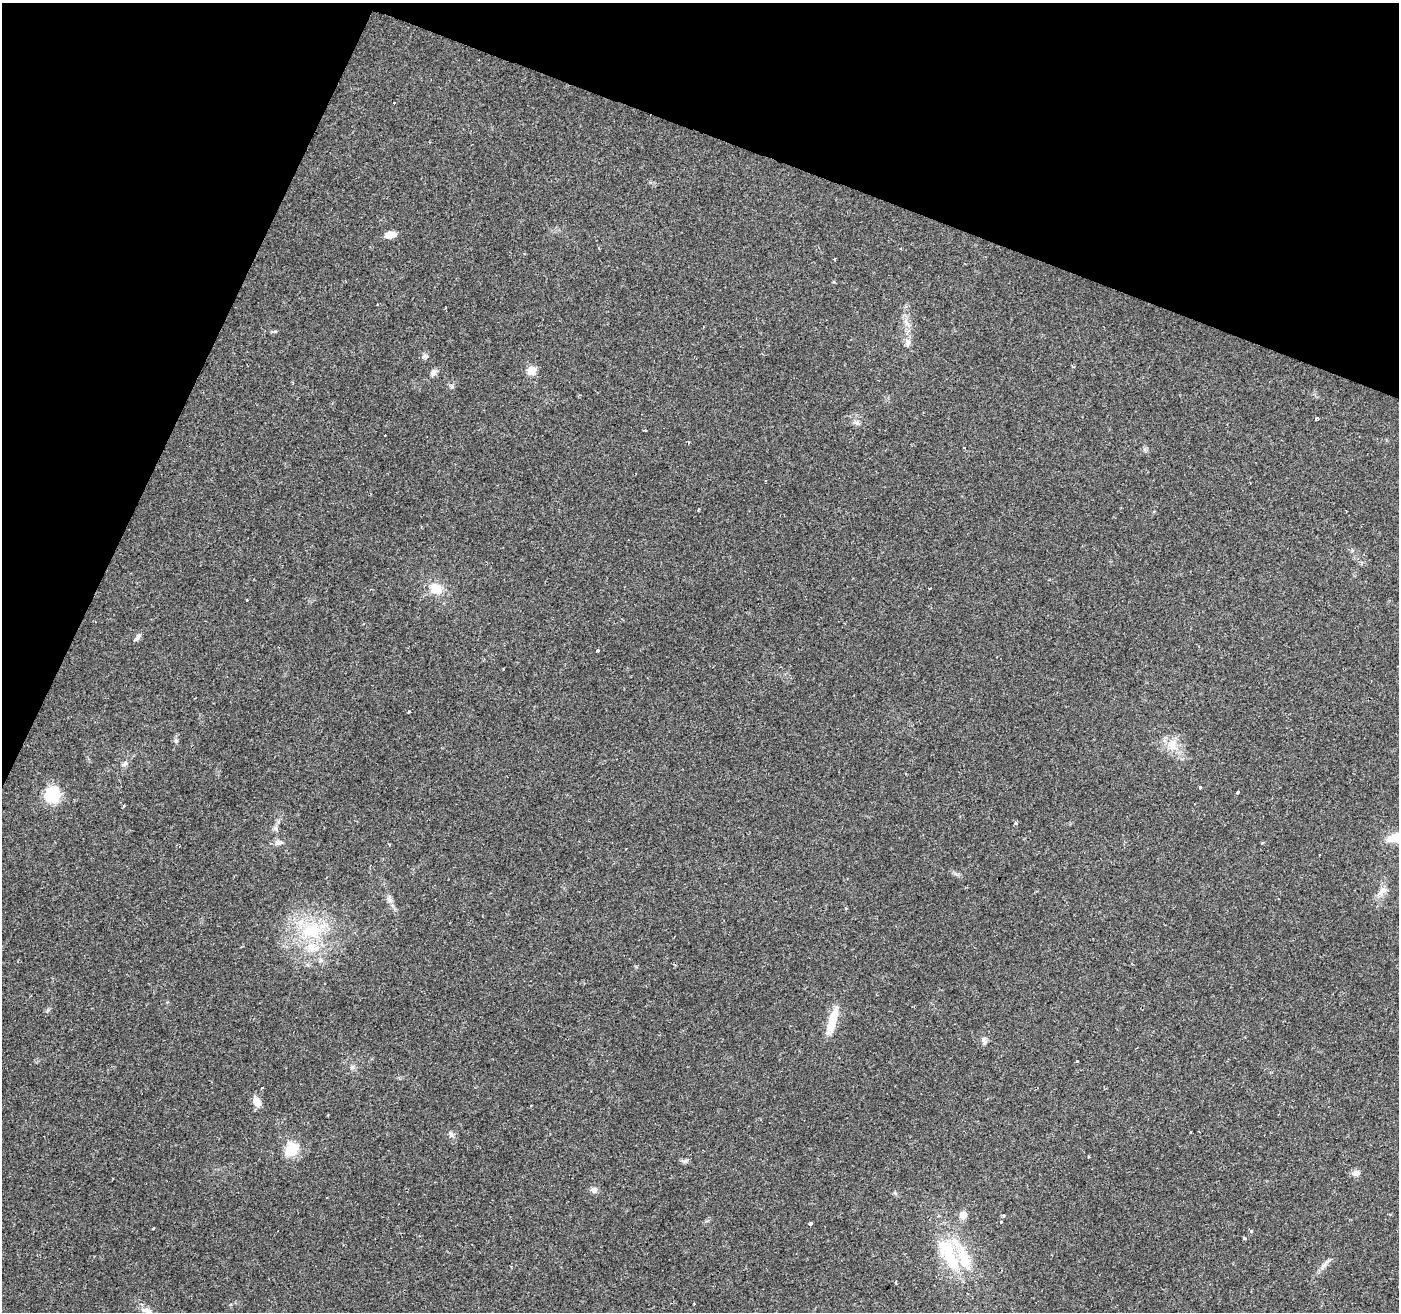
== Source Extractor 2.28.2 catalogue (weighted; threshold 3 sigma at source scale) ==
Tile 2 of 4 x 4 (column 2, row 1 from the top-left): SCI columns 1397-2793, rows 4136-5445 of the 5588 x 5714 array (HDU 1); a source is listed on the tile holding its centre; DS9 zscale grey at full resolution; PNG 1401 x 1314 px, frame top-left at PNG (2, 3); no overlay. Shown black and unused: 19% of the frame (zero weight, under 2 of 3 exposures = <1% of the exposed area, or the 3 px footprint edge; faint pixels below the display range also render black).
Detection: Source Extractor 2.28.2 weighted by HDU 2 'WHT'; one run over the whole footprint, this tile lists its part. Background 0.0359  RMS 0.0044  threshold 0.0198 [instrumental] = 3 sigma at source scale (4.5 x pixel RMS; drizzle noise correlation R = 1.50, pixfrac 1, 0.0396/0.0396 arcsec/px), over >= 5 px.
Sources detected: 61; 4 cosmic-ray / hot-pixel residue — not listed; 3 inside a brighter listed object's ellipse — not listed separately; the other 54 listed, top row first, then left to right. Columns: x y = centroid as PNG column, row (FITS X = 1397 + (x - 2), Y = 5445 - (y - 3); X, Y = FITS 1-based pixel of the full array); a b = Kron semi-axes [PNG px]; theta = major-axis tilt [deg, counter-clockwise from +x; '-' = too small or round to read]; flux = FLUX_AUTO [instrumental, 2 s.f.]
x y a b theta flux
394 102 3 2 - 0.43
390 235 11 6 9 4.6
835 259 4 3 - 1.7
275 331 6 4 1 0.59
908 343 11 6 67 1.8
425 356 9 6 1 1.1
532 370 11 9 22 3.8
433 372 9 7 42 1.6
1316 418 4 3 - 1
856 423 10 6 -9 1.4
688 442 3 3 - 0.5
964 448 3 3 - 2.9
930 588 3 3 - 1.1
436 589 16 13 -38 7.3
246 600 3 3 - 0.94
138 637 11 5 60 1.2
597 650 3 3 - 2.4
409 711 3 3 - 0.48
176 741 7 5 -75 0.98
1172 744 17 13 -73 6.5
125 764 9 6 45 1.3
1200 787 3 3 - 0.44
1237 792 3 3 - 2
52 794 14 13 - 18
124 806 4 3 - 0.48
1015 822 5 4 - 0.7
276 829 7 7 - 1.3
1397 838 26 10 7 10
278 843 11 7 9 1.9
1319 855 3 2 - 0.34
1383 891 17 7 32 2.8
389 899 9 6 -73 1.6
846 908 3 3 - 0.96
312 931 32 23 8 25
832 1020 35 10 74 9.1
984 1040 12 5 -85 1.3
1077 1061 3 2 - 0.46
262 1087 3 3 - 2.6
257 1101 12 8 -64 3.7
531 1106 3 2 - 0.76
1190 1132 3 2 - 0.35
451 1134 9 3 -58 0.94
292 1149 7 6 - 42
1356 1173 13 7 13 1.7
594 1190 8 8 - 1.8
963 1215 10 9 - 2.5
1000 1222 3 3 - 1.5
810 1223 3 3 - 3.4
1250 1231 3 3 - 2
1244 1238 4 3 - 0.68
952 1261 71 17 -58 24
1324 1265 14 4 57 1.8
896 1282 4 3 - 1.1
147 1312 16 10 -29 3.5
Isophote crosses this tile's border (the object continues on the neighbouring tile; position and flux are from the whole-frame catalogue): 2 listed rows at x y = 1397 838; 147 1312
Unlisted compact peaks at least as high as the median listed source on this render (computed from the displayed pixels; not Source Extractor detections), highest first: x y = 452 387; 685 1161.